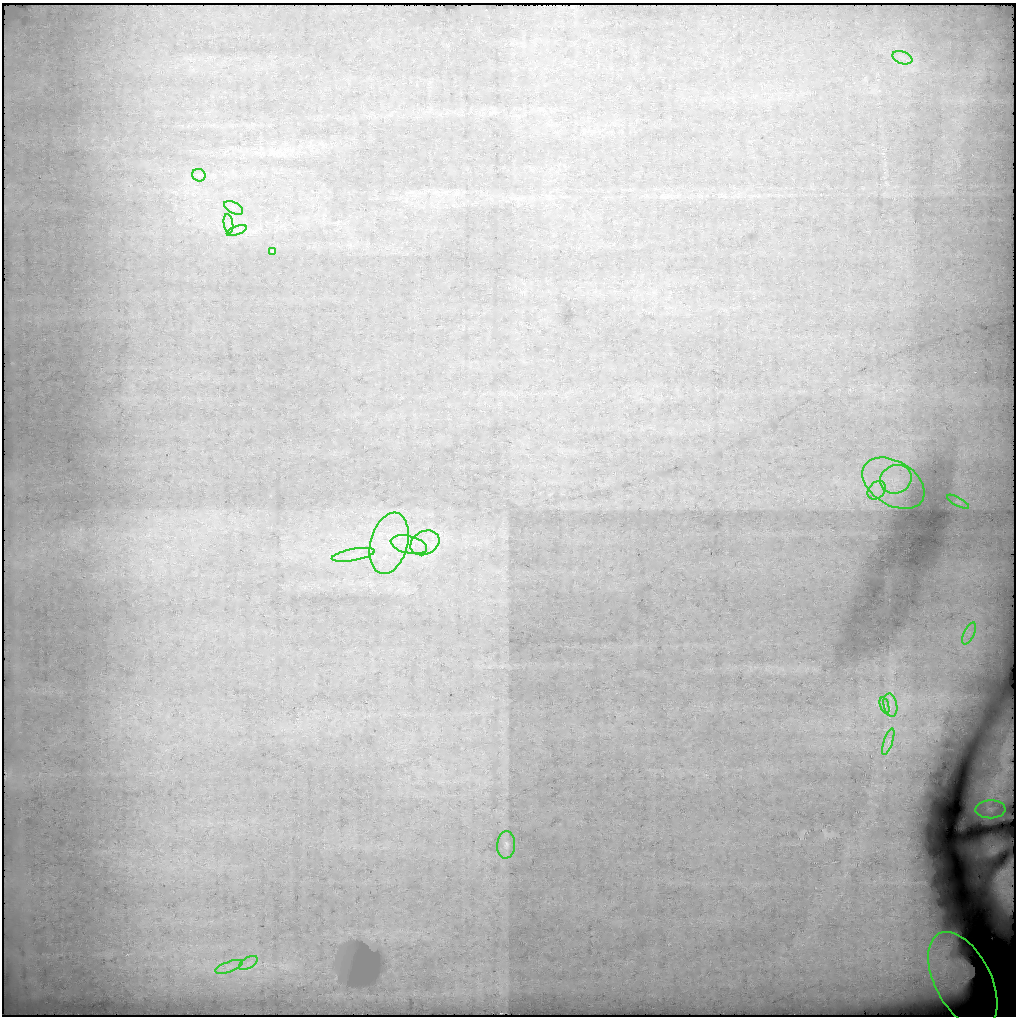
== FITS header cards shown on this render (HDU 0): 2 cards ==
NAXIS1  =                 1014 /
NAXIS2  =                 1014 /

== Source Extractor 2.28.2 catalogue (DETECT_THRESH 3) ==
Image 1014 x 1014 px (HDU 0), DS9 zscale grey, 1 PNG px = 1 image px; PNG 1018 x 1018 px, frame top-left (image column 1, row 1014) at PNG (2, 3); each listed source drawn as its Kron ellipse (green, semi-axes under 4 px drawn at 4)
Background 1.27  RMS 0.015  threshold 0.0441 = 3 sigma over >= 5 px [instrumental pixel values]
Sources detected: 27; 4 with non-positive FLUX_AUTO (blend fragments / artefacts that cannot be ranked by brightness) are neither listed nor drawn; the other 23 listed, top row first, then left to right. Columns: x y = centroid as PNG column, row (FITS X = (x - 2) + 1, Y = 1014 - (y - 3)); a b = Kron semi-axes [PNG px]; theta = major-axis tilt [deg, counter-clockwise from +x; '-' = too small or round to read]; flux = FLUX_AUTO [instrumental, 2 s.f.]
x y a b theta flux
902 58 10 6 -19 6
199 175 7 6 - 2.9
234 208 10 5 -27 4.3
228 224 10 4 -82 4.3
237 231 10 3 21 3
272 251 4 3 - 4.2
896 479 16 14 23 22
893 483 34 22 -31 43
877 490 10 7 48 8.5
958 502 12 3 -28 1.1
389 543 31 18 75 52
425 543 15 11 28 17
409 545 18 8 -13 15
353 555 22 6 10 12
969 633 12 5 64 6
890 705 12 6 -79 6.7
885 706 8 4 -71 2.5
888 742 14 4 71 4.5
990 809 15 9 2 6.6
506 845 14 9 86 5.8
248 963 10 5 32 5
229 967 14 5 20 6.5
963 980 52 28 -63 48
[4 non-positive-flux detections neither listed nor drawn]